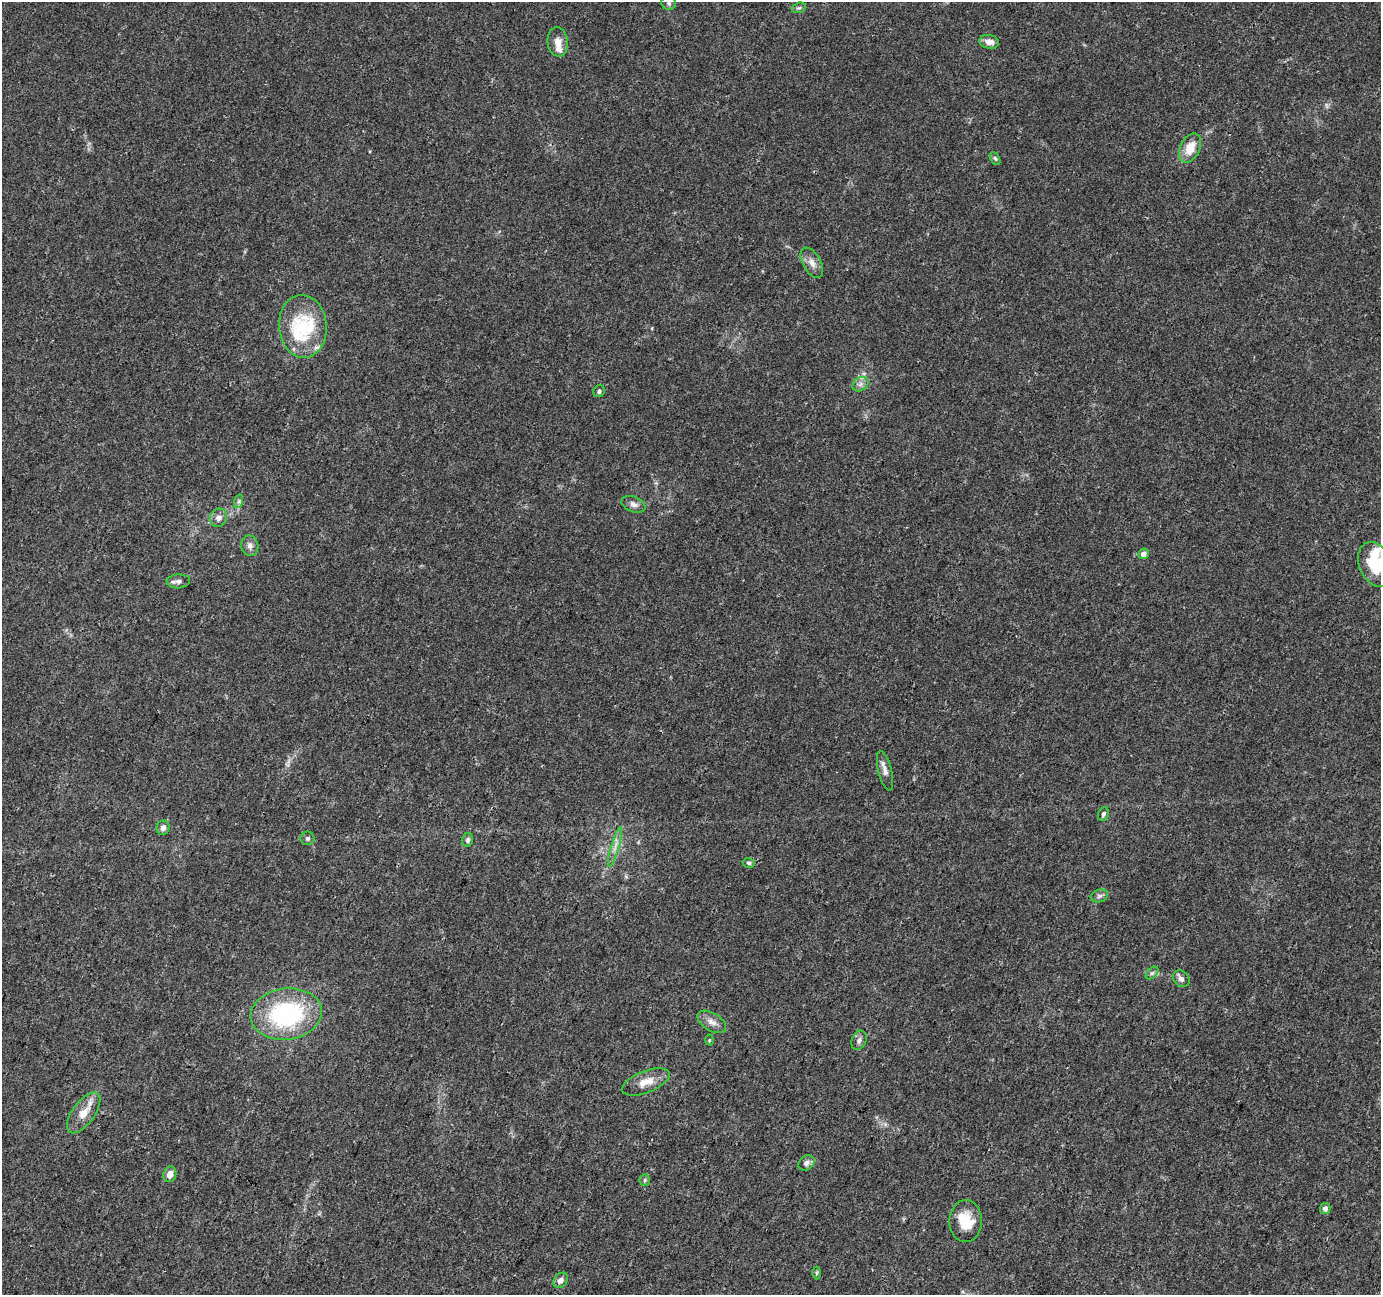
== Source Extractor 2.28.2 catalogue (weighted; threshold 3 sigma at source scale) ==
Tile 7 of 4 x 4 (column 3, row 2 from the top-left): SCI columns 2770-4148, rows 2864-4156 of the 5527 x 5664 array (HDU 1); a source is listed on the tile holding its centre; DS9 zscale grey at full resolution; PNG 1383 x 1297 px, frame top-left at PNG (2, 2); each listed source drawn as its Kron ellipse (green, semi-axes under 4 px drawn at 4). Shown black and unused: <1% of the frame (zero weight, under 3 of 4 exposures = <1% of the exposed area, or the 3 px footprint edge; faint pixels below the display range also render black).
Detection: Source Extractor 2.28.2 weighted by HDU 2 'WHT'; one run over the whole footprint, this tile lists its part. Background 0.022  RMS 0.0036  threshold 0.016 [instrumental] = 3 sigma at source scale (4.5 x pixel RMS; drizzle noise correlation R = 1.50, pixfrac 1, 0.0396/0.0396 arcsec/px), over >= 5 px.
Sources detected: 46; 6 inside a brighter listed object's ellipse — not listed separately; the other 40 listed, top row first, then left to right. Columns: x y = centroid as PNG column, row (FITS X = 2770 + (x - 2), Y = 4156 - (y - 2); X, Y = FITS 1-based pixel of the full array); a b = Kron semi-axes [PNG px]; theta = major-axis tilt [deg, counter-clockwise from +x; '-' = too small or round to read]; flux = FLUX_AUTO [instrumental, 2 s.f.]
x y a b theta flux
669 3 7 6 - 0.88
799 8 7 5 18 0.74
558 42 15 10 -83 3.3
989 42 10 7 -10 2.6
1190 148 15 9 63 6.2
995 158 7 4 -61 0.6
812 263 17 9 -61 2.8
303 326 31 24 -85 22
860 384 9 6 36 1.4
599 391 6 5 - 0.91
239 501 7 4 72 0.71
633 504 12 7 -22 1.8
219 518 9 8 - 2
250 546 10 8 -80 1.7
1144 554 5 5 - 2.5
1375 564 23 16 -66 13
178 581 12 7 3 1.6
885 771 20 6 -76 2.2
1103 814 7 5 67 0.96
163 828 7 6 - 1.7
307 838 7 6 - 0.87
468 840 7 5 76 0.93
615 847 20 3 73 2.2
749 863 6 4 -14 0.67
1099 896 9 6 15 1.1
1152 973 7 4 44 0.81
1181 979 9 7 -44 1.4
286 1014 36 25 7 47
712 1022 16 9 -31 2.6
709 1040 5 3 - 0.35
859 1040 10 7 67 1.4
646 1082 25 10 22 5.1
84 1113 24 11 54 5.7
806 1163 9 7 42 1.6
170 1174 8 6 72 2.7
645 1180 5 5 - 0.61
1325 1209 5 5 - 1.7
966 1221 21 16 88 8.6
817 1273 6 4 89 0.49
561 1280 8 6 51 1.9
Isophote crosses this tile's border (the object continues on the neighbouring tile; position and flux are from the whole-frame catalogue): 1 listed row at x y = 1375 564